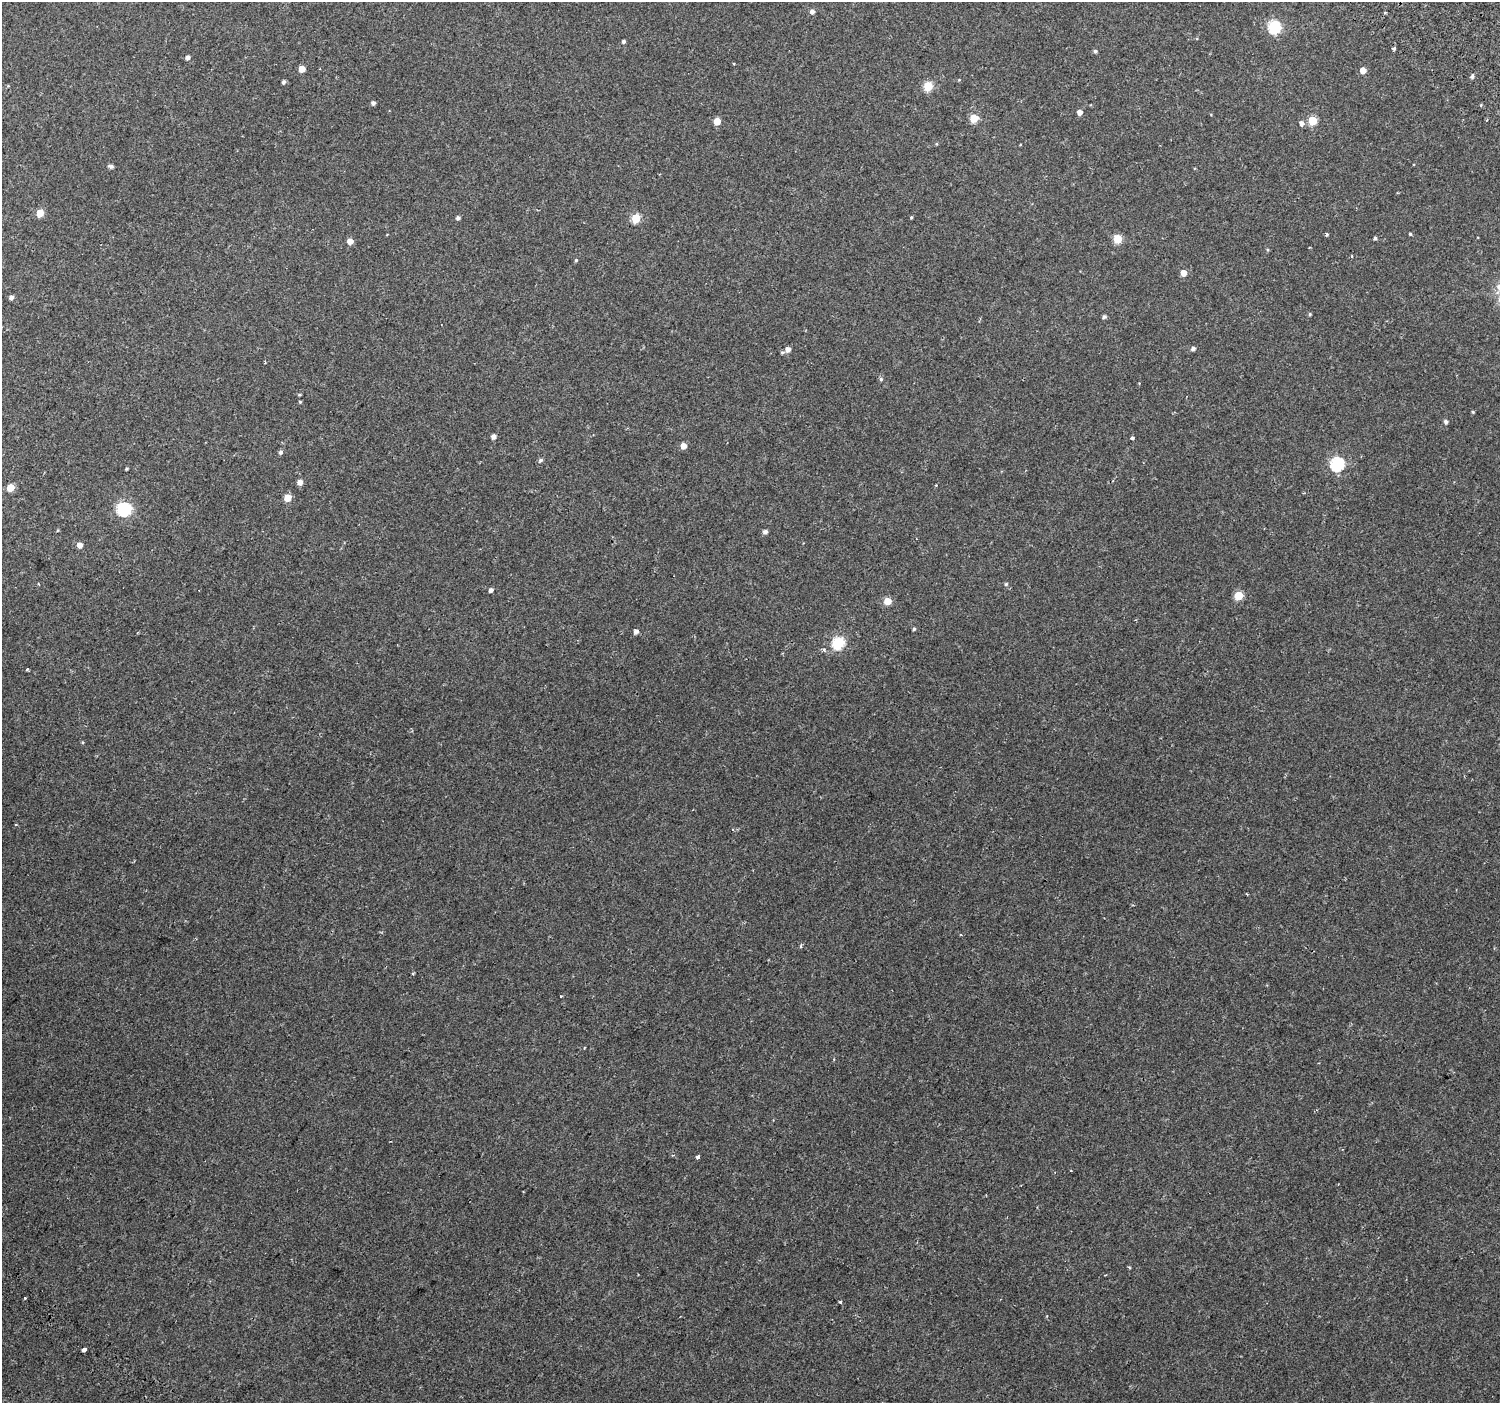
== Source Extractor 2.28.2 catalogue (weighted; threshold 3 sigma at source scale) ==
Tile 7 of 4 x 4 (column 3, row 2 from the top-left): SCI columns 3088-4585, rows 3143-4543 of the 6168 x 6217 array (HDU 1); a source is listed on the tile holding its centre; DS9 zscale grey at full resolution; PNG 1502 x 1405 px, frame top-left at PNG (2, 2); no overlay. Shown black and unused: <1% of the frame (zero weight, under 2 of 3 exposures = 6% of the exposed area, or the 3 px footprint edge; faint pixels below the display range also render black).
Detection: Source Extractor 2.28.2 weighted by HDU 2 'WHT'; one run over the whole footprint, this tile lists its part. Background 0.059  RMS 0.0044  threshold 0.0199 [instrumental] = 3 sigma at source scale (4.5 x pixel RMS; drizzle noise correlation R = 1.50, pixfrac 1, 0.0396/0.0396 arcsec/px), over >= 5 px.
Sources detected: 73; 3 cosmic-ray / hot-pixel residue — not listed; the other 70 listed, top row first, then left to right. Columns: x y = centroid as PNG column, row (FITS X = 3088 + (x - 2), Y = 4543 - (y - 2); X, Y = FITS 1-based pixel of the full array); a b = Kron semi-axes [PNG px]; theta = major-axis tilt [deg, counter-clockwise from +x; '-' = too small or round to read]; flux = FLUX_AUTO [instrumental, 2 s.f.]
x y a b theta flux
812 11 5 5 - 1.7
1274 27 8 6 -64 52
623 41 4 4 - 0.88
1394 49 4 3 - 0.63
1095 51 5 4 - 0.79
188 57 4 4 - 1.5
302 69 5 5 - 4.8
1363 70 5 4 - 4.1
1472 76 5 4 - 0.94
284 82 4 3 - 1
928 86 5 5 - 19
373 103 4 4 - 1.3
1080 112 4 4 - 2.5
974 118 5 5 - 13
1312 120 5 5 - 15
717 121 5 5 - 7.4
1301 123 6 5 - 1.6
111 166 6 4 -12 1.1
40 213 5 5 - 7
911 217 4 4 - 0.41
458 218 4 4 - 1.1
636 218 5 5 - 19
1327 234 4 3 - 0.7
1410 234 4 4 - 0.5
1375 238 4 4 - 0.56
1118 239 5 5 - 14
350 241 5 4 - 3.9
576 260 4 4 - 0.51
1184 273 5 5 - 4.1
11 297 5 4 - 1.4
1310 314 5 4 - 0.47
1104 317 5 4 - 0.94
1193 348 5 5 - 0.99
788 349 5 5 - 2
782 352 5 4 - 0.64
881 379 5 5 - 0.74
300 402 4 3 - 0.43
1473 412 4 4 - 0.46
1446 422 5 4 - 1.2
493 436 4 4 - 2
1132 438 4 4 - 0.78
683 446 5 5 - 3.7
281 452 5 4 - 1.1
540 460 6 5 - 0.84
1337 464 6 6 - 65
127 469 3 2 - 0.48
300 482 5 5 - 2.8
10 488 5 5 - 8
288 498 5 5 - 7.8
124 509 8 6 1 67
765 532 5 5 - 1.4
80 545 5 5 - 2.8
1006 584 5 5 - 0.6
491 590 4 4 - 1.3
1238 596 5 5 - 15
888 601 5 5 - 8.4
914 629 4 4 - 0.56
636 631 5 4 - 1.7
838 643 6 6 - 46
824 650 5 4 - 0.92
28 669 3 2 - 0.83
16 824 3 2 - 0.32
733 830 4 3 - 0.38
801 946 6 3 72 0.5
413 974 4 3 - 0.48
561 996 4 2 - 0.32
697 1157 3 3 - 22
1071 1171 3 2 - 0.27
840 1302 4 4 - 0.83
84 1350 5 3 - 4.7